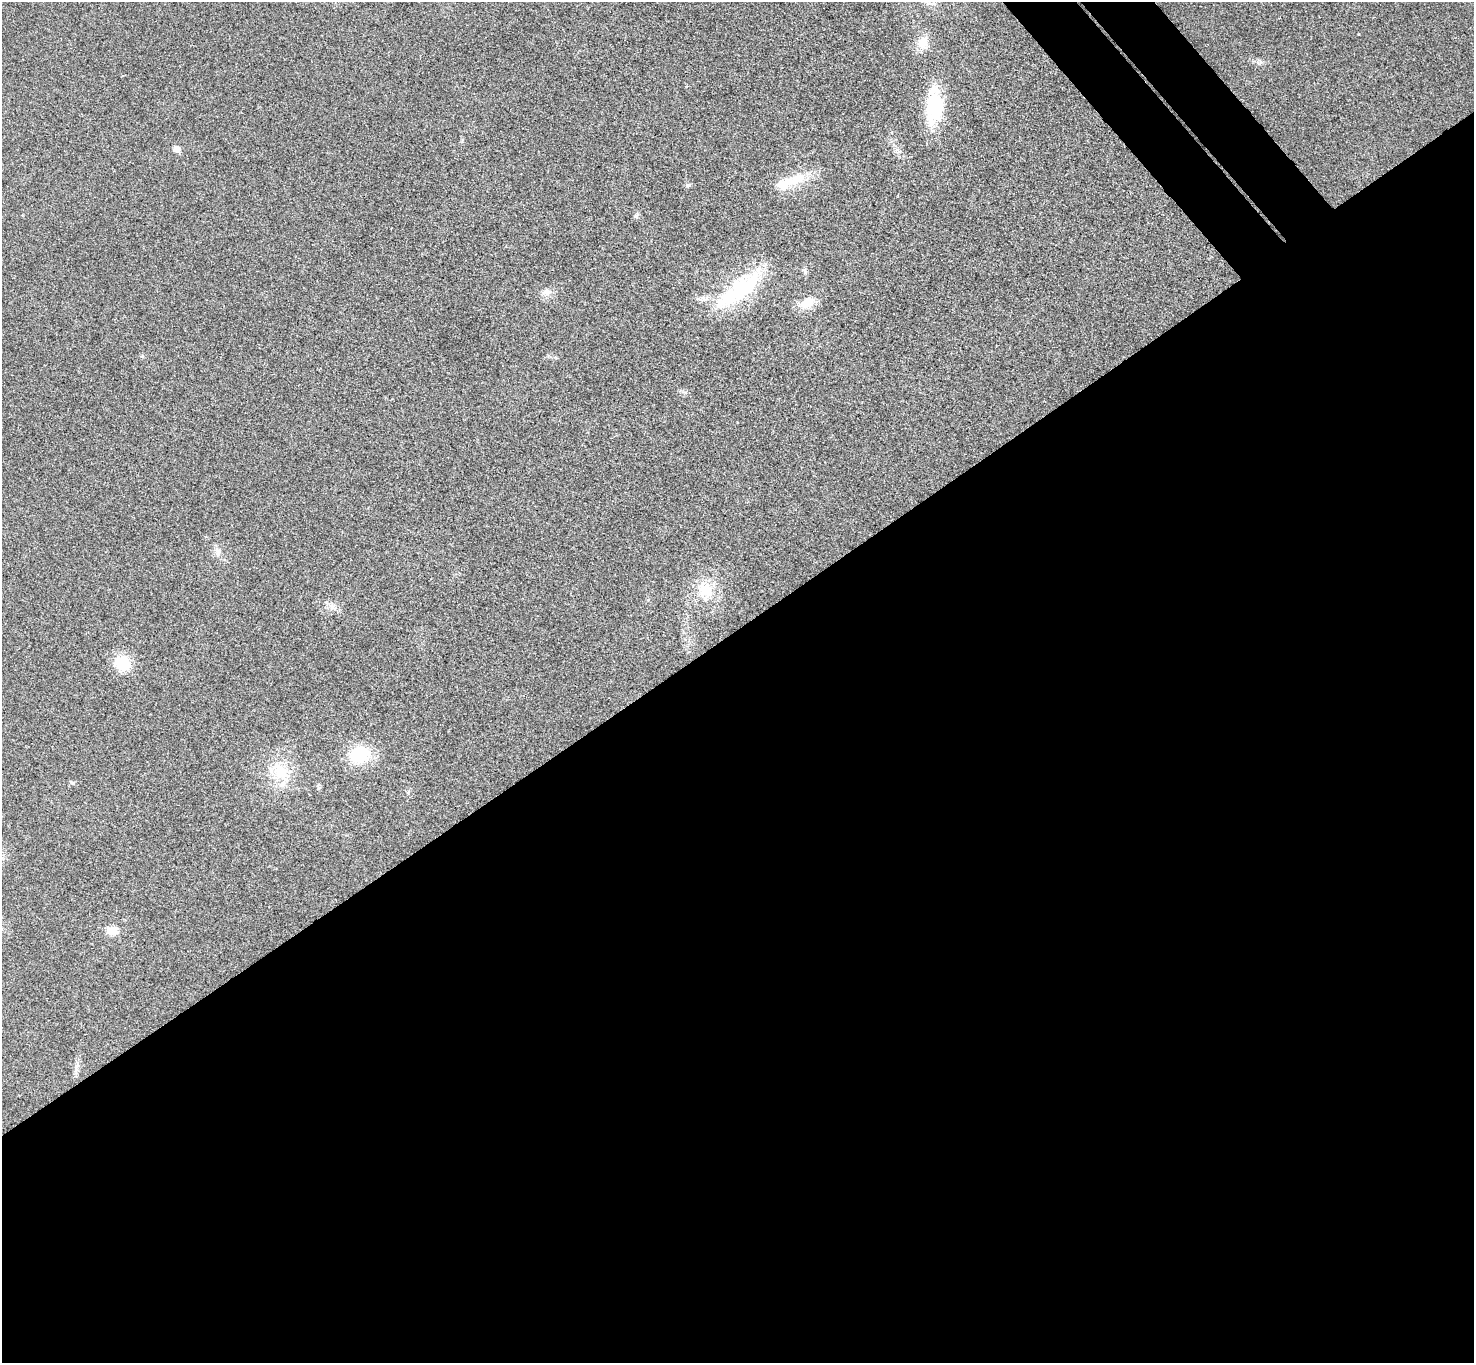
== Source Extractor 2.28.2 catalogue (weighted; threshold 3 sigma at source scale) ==
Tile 15 of 4 x 4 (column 3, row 4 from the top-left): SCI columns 2996-4467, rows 334-1694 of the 5987 x 5973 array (HDU 1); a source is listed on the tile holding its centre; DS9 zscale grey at full resolution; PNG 1476 x 1365 px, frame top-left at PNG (2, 2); no overlay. Shown black and unused: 56% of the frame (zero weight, under 3 of 4 exposures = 6% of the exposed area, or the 3 px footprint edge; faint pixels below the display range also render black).
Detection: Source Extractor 2.28.2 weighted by HDU 2 'WHT'; one run over the whole footprint, this tile lists its part. Background 0.0245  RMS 0.0061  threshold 0.0275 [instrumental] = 3 sigma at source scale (4.5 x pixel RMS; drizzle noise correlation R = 1.50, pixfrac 1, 0.05/0.05 arcsec/px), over >= 5 px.
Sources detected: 21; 1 inside a brighter listed object's ellipse — not listed separately; the other 20 listed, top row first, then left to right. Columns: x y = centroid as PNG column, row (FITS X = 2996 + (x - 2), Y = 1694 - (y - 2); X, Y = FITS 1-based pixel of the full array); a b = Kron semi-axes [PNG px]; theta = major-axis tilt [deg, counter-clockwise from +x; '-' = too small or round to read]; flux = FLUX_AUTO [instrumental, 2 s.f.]
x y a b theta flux
923 42 13 11 72 8.6
934 106 43 20 89 34
177 149 6 5 - 5.7
794 180 41 13 19 16
688 185 6 5 - 1.1
636 216 8 5 58 1.2
804 270 8 5 -73 1.5
739 289 69 21 39 54
547 292 11 9 -31 3.6
808 302 22 14 26 9
142 356 5 4 - 0.81
218 552 13 9 -75 3.6
705 590 25 18 -49 16
333 607 14 5 -41 2.9
123 663 16 15 - 19
360 754 28 22 12 24
281 773 38 20 -67 23
72 783 7 4 -23 1
112 931 14 11 1 6.4
76 1067 17 4 73 2.8
Unlisted compact peaks at least as high as the median listed source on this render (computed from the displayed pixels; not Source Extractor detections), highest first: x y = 1358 34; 1260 62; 685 392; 462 141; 408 793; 648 600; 737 422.